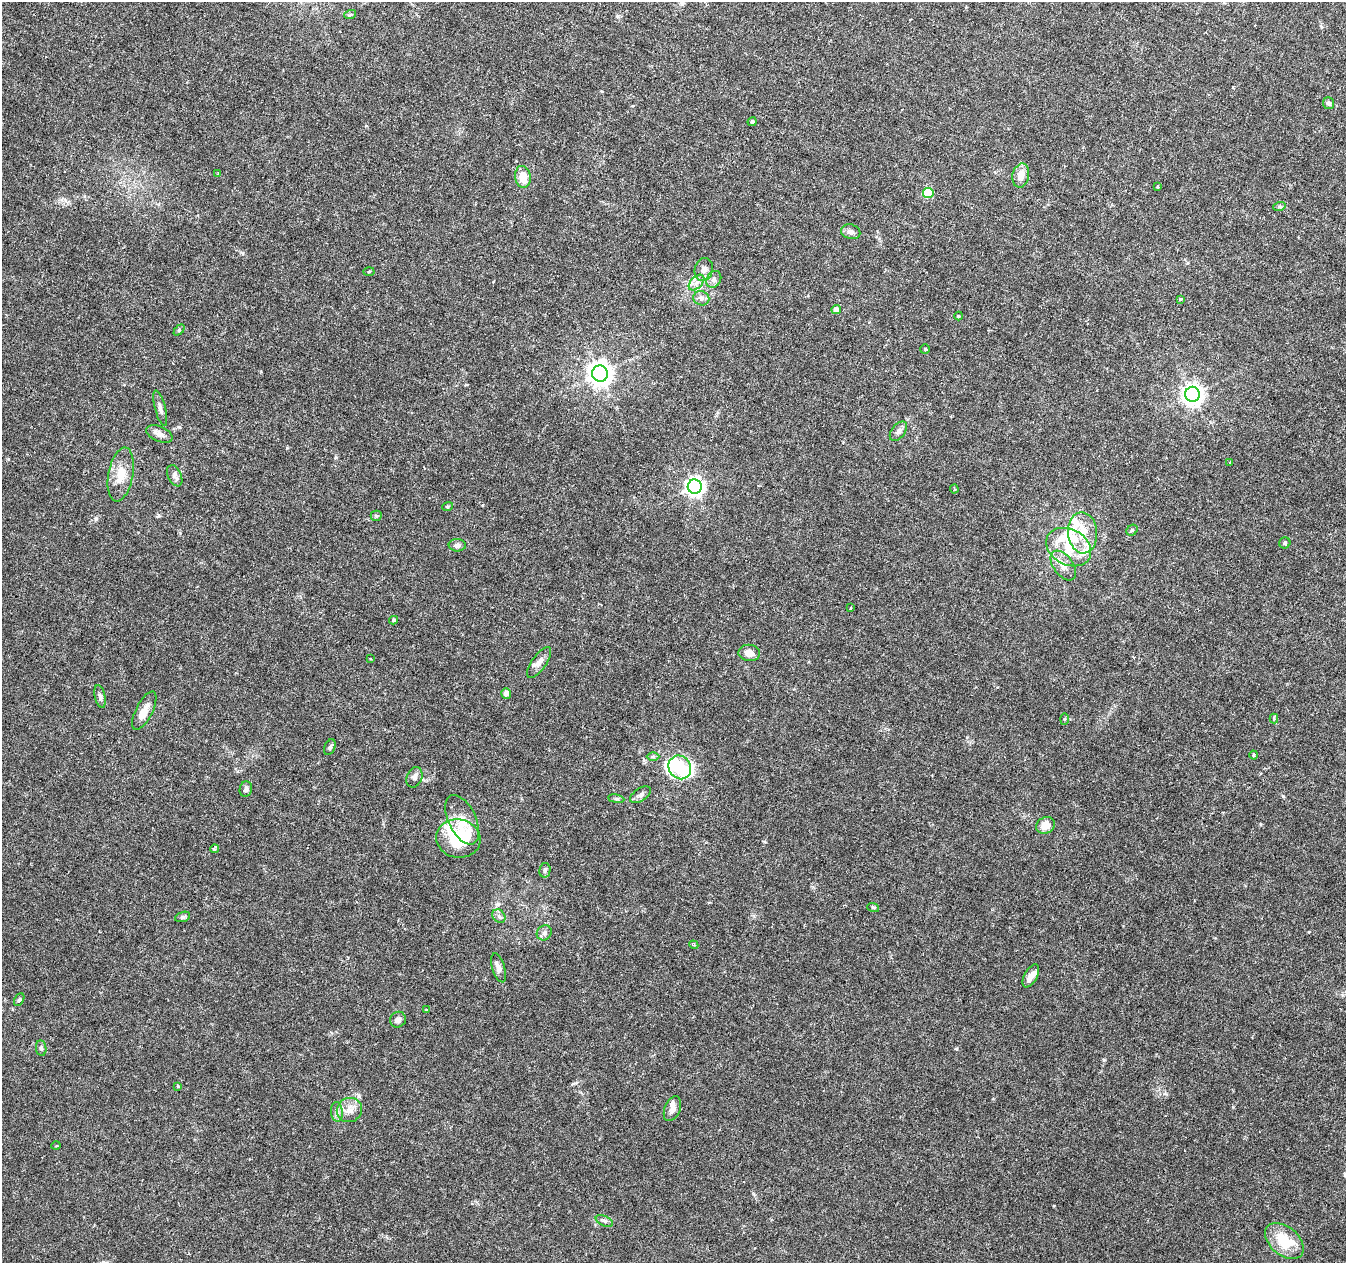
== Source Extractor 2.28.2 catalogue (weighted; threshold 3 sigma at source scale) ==
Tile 10 of 4 x 4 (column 2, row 3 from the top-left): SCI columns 1345-2688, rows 1477-2737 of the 5387 x 5538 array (HDU 1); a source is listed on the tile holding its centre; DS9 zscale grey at full resolution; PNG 1348 x 1265 px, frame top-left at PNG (2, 2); each listed source drawn as its Kron ellipse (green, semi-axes under 4 px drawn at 4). Nothing masked; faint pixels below the display range render black.
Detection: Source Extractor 2.28.2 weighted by HDU 2 'WHT'; one run over the whole footprint, this tile lists its part. Background 0.0182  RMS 0.0016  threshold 0.00672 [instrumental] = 3 sigma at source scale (4.09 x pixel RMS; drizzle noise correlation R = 1.36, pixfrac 0.8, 0.0396/0.0396 arcsec/px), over >= 5 px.
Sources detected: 90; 2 inside a brighter object's white glare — neither listed nor drawn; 9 inside a brighter listed object's ellipse — not listed separately; the other 79 listed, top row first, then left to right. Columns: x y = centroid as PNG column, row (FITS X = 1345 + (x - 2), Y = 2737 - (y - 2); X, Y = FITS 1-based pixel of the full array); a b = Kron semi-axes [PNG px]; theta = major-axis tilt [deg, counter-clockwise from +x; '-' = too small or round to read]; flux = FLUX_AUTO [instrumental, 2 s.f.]
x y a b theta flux
350 15 6 3 19 0.19
1328 103 6 5 - 0.49
752 122 4 4 - 0.29
218 173 4 3 - 0.17
1021 175 12 8 78 1.5
523 177 11 8 -82 2.4
1158 187 3 2 - 0.14
928 193 5 5 - 6.1
1279 207 6 4 19 0.24
851 232 10 7 -15 0.73
704 269 11 9 78 0.83
369 271 5 3 - 0.16
714 279 9 7 60 0.53
696 283 9 5 45 0.7
701 298 8 7 - 0.56
1180 299 3 3 - 0.33
836 310 4 4 - 1.3
959 316 4 4 - 0.15
179 330 6 4 46 0.2
925 349 5 5 - 0.21
600 374 8 8 - 130
1192 394 7 7 - 95
160 408 18 5 -75 0.69
898 431 11 6 51 0.63
159 434 14 7 -23 0.81
1230 463 3 3 - 0.16
121 474 27 12 79 2.7
175 476 11 6 -66 0.62
695 487 7 7 - 67
954 489 4 4 - 0.18
448 506 5 3 - 0.16
376 516 5 5 - 0.22
1132 530 6 5 - 0.24
1083 533 20 14 -85 3.5
1285 543 5 5 - 0.23
457 545 8 6 -2 0.62
1069 547 23 18 -28 4.5
1063 565 17 9 -53 1.5
851 608 3 3 - 0.15
394 620 4 3 - 0.21
749 653 11 8 -8 1.2
371 659 4 2 - 0.12
539 662 18 7 55 0.96
506 693 5 5 - 0.68
100 696 12 5 -77 0.49
144 711 21 8 63 1.5
1064 719 6 4 88 0.15
1274 719 5 4 - 0.31
330 747 8 5 66 0.31
1254 755 4 4 - 0.17
653 756 6 4 0 0.29
680 767 12 11 - 4.7
414 777 10 7 69 0.65
246 789 8 6 77 0.5
640 795 12 6 32 0.55
616 799 8 4 -8 0.27
462 820 26 13 -65 2.8
1045 825 10 8 25 1.8
458 839 22 19 -8 11
214 849 4 4 - 0.42
545 870 7 5 78 0.35
873 907 6 4 -18 0.19
499 916 7 6 - 0.41
183 917 8 5 18 0.32
544 933 8 7 - 0.48
694 945 4 3 - 0.16
499 968 15 6 -72 0.84
1031 976 13 6 62 1
19 1000 7 4 62 0.24
426 1010 4 4 - 0.15
398 1020 8 7 - 0.54
41 1048 8 5 -81 0.32
178 1086 4 3 - 0.17
672 1109 13 8 68 0.94
349 1110 13 12 - 1.5
337 1112 10 6 -86 0.62
56 1146 5 3 - 0.15
604 1221 9 5 -25 0.41
1284 1241 22 14 -40 4.9
Unlisted compact peaks at least as high as the median listed source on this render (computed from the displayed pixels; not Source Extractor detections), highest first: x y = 359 1096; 96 519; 1283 796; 287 448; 575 1083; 1104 1060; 618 16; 336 457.